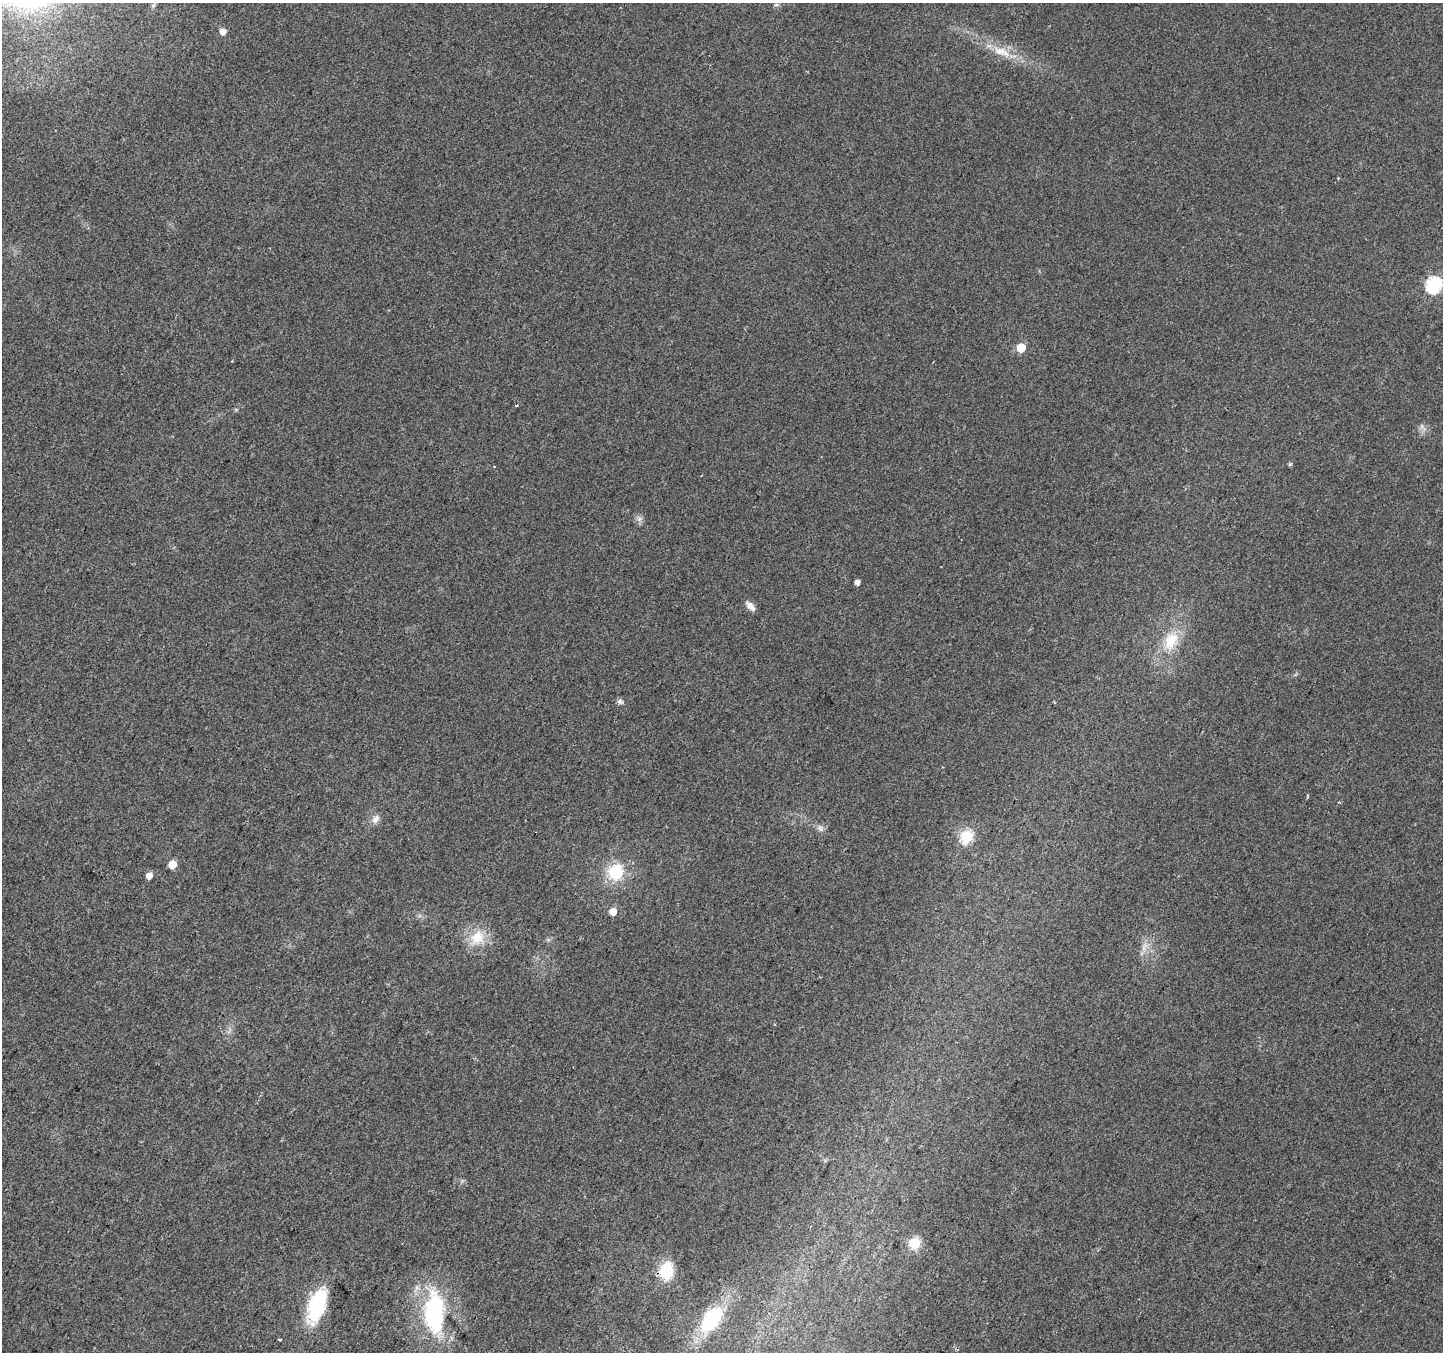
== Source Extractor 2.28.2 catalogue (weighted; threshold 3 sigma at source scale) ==
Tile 7 of 4 x 4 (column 3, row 2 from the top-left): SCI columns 2911-4351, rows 2980-4329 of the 5805 x 5898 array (HDU 1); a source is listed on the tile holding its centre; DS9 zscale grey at full resolution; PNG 1445 x 1354 px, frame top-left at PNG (2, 3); no overlay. Shown black and unused: <1% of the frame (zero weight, under 2 of 3 exposures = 2% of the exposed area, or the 3 px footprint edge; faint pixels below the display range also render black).
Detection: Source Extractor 2.28.2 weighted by HDU 2 'WHT'; one run over the whole footprint, this tile lists its part. Background 0.033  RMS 0.0071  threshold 0.0318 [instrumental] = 3 sigma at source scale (4.5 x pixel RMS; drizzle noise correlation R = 1.50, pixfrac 1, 0.0396/0.0396 arcsec/px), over >= 5 px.
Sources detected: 29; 1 cosmic-ray / hot-pixel residue — not listed; the other 28 listed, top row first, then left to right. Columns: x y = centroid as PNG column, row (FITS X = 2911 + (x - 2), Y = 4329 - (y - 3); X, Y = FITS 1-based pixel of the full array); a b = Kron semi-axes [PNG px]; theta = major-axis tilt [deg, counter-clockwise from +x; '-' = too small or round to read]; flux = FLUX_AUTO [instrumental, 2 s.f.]
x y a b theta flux
776 5 7 4 1 1.3
223 31 5 5 - 5.6
1002 52 31 11 -23 16
1434 285 7 7 - 140
1021 348 6 5 - 21
516 405 4 3 - 0.94
1290 464 6 3 18 0.84
639 519 7 5 47 2.1
857 582 4 4 - 3.9
750 606 13 7 -44 4.2
1171 641 27 17 66 21
620 701 8 6 75 1.9
1339 802 3 3 - 0.67
376 819 12 8 58 3.9
820 828 11 7 -60 2.7
966 836 6 6 - 85
172 864 5 5 - 14
616 872 20 17 60 26
149 875 5 5 - 5.5
613 911 5 5 - 9.1
477 937 22 17 46 17
1144 948 8 5 -90 2.6
914 1243 6 6 - 58
666 1271 22 15 76 22
317 1306 40 18 71 47
434 1313 57 26 89 79
711 1319 23 13 51 51
280 1340 3 3 - 1.1